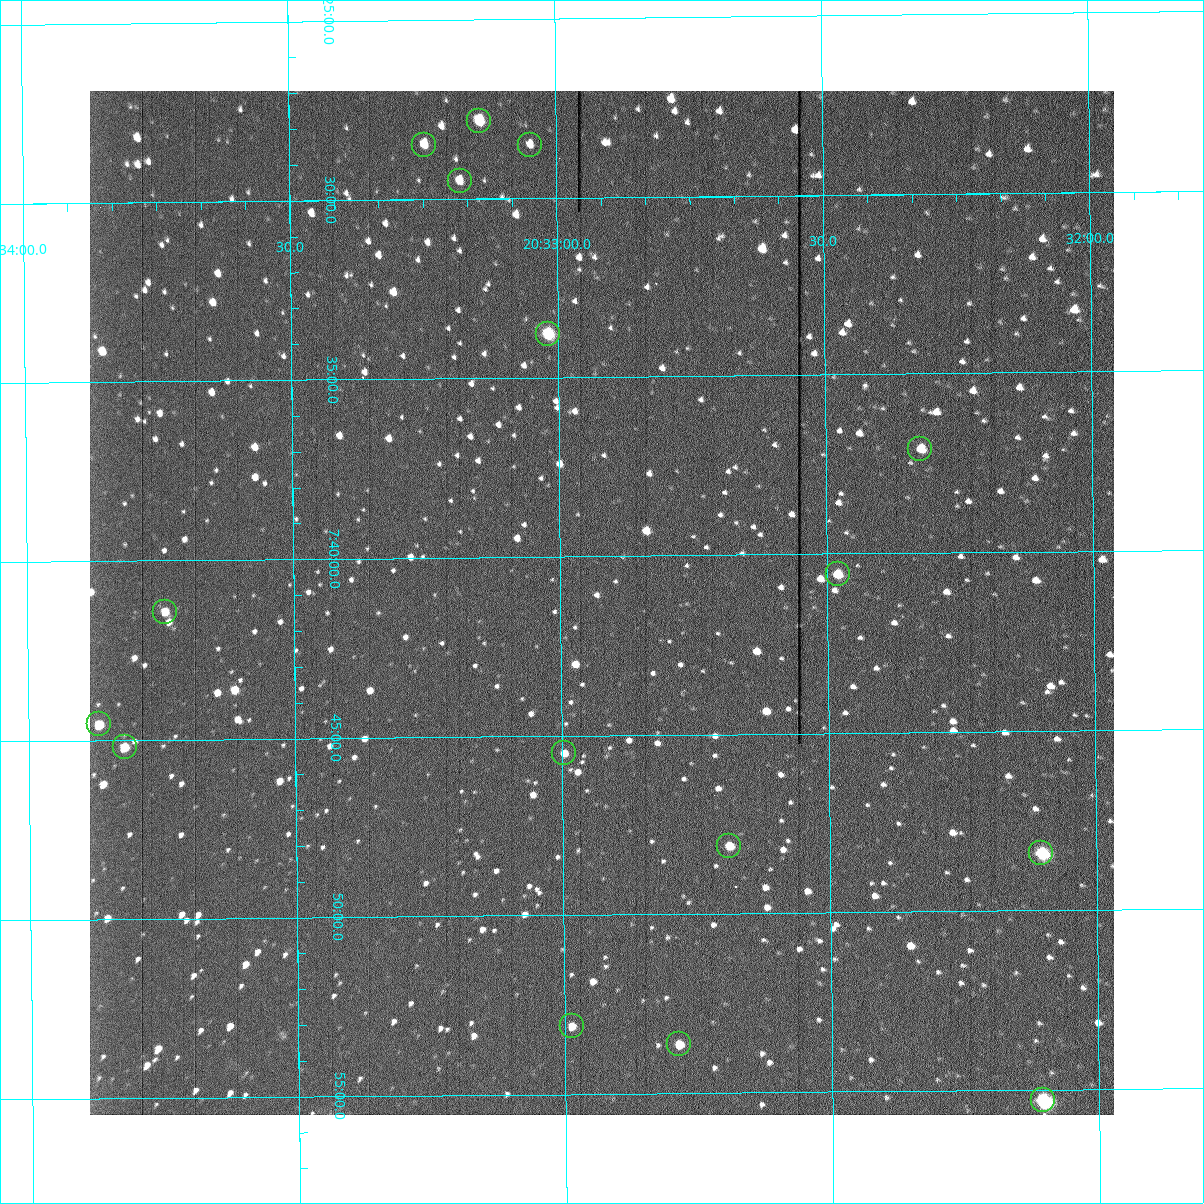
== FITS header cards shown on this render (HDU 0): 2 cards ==
NAXIS1  =                 1024 /fastest changing axis
NAXIS2  =                 1024 /next to fastest changing axis

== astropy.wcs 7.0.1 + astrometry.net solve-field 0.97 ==
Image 1024 x 1024 px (HDU 0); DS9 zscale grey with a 90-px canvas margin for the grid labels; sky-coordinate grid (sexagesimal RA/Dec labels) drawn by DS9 from the SOLVED WCS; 16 Tycho-2 reference stars matched to detected sources circled (green)
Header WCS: RA---TAN-SIP/DEC--TAN-SIP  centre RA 20:32:55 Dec +07:41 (308.23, +7.69 deg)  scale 1.67 arcsec/px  FOV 28.5' x 28.6'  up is -179 deg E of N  parity flipped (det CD > 0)
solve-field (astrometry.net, Tycho-2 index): VERIFIED the header's WCS against the Tycho-2 star catalogue (16 matches, 0 conflicts) and refined it, rather than solving blind
Solved WCS: RA---TAN-SIP/DEC--TAN-SIP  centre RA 20:32:55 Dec +07:41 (308.23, +7.69 deg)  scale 1.67 arcsec/px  FOV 28.5' x 28.6'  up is -179 deg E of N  parity flipped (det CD > 0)
The solver's refit moves the header's centre by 0.22 arcsec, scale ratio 0.9999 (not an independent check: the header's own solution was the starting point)
Tycho-2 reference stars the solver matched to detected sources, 16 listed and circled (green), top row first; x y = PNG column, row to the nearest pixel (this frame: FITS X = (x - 90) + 1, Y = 1024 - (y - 91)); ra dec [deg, ICRS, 3 dp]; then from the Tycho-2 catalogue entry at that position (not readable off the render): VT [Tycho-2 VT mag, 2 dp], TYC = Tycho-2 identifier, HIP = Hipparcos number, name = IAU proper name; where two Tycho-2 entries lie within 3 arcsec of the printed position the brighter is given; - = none
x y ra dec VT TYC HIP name
479 121 308.286 +7.464 10.73 522-842-1 - -
424 145 308.312 +7.475 12.07 522-647-1 - -
530 145 308.262 +7.475 12.01 522-585-1 - -
460 181 308.295 +7.492 11.63 522-671-1 - -
548 334 308.254 +7.563 10.72 1087-1249-1 - -
920 449 308.081 +7.618 11.66 1087-1359-1 - -
838 574 308.120 +7.676 10.97 1087-777-1 - -
165 612 308.435 +7.690 11.87 1088-65-1 - -
99 724 308.467 +7.743 11.69 1088-851-1 - -
125 747 308.455 +7.753 11.50 1088-523-1 - -
564 753 308.249 +7.758 12.15 1087-191-1 - -
729 846 308.172 +7.802 11.35 1087-577-1 - -
1041 853 308.026 +7.807 10.06 1087-869-1 - -
572 1026 308.247 +7.885 12.25 1087-1189-1 - -
679 1044 308.197 +7.894 11.89 1087-513-1 - -
1043 1100 308.026 +7.922 8.78 1087-1005-1 - -